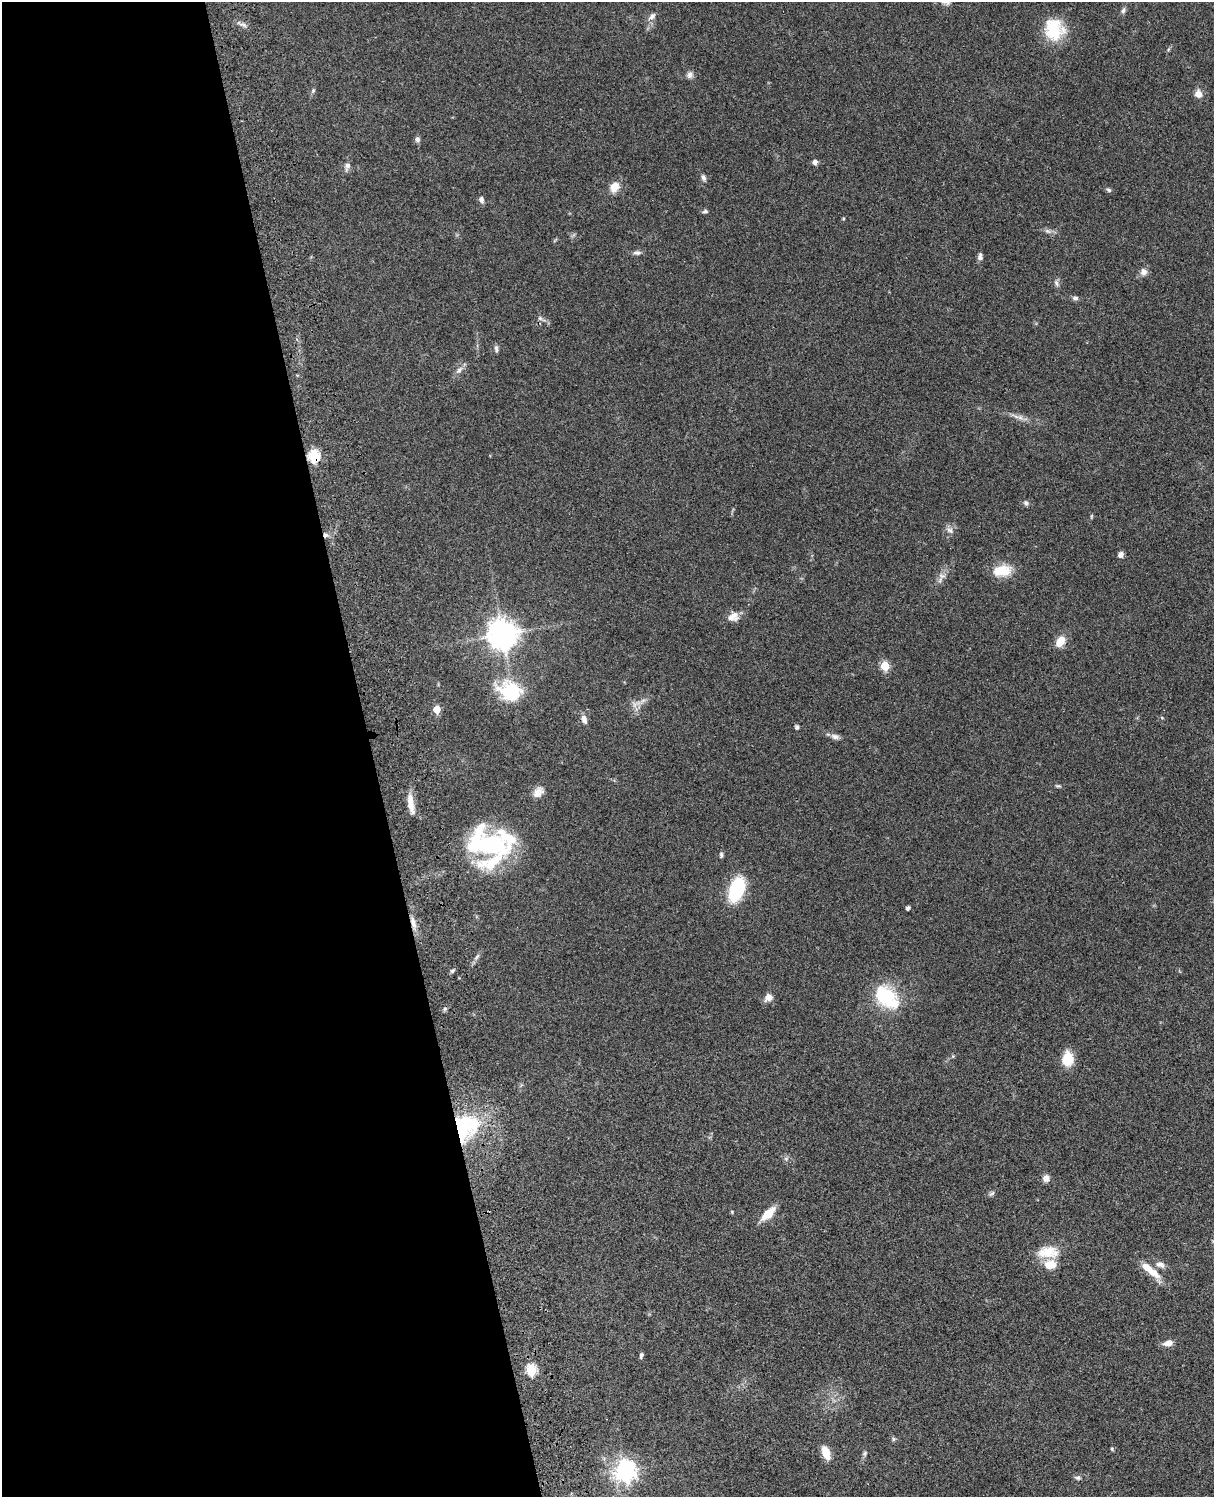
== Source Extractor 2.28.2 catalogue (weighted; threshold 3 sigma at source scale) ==
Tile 5 of 4 x 3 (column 1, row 2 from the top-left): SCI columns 121-1332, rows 1773-3267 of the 5086 x 4926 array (HDU 1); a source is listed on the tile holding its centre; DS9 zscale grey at full resolution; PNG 1216 x 1499 px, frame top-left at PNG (2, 2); no overlay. Shown black and unused: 31% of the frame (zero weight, under 3 of 4 exposures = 6% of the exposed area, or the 3 px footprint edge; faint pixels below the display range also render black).
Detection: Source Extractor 2.28.2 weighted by HDU 2 'WHT'; one run over the whole footprint, this tile lists its part. Background 0.0961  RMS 0.0063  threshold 0.0282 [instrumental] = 3 sigma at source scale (4.5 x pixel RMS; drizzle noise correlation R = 1.50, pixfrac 1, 0.05/0.05 arcsec/px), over >= 5 px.
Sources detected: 81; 1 cosmic-ray / hot-pixel residue — not listed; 3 inside a brighter listed object's ellipse — not listed separately; the other 77 listed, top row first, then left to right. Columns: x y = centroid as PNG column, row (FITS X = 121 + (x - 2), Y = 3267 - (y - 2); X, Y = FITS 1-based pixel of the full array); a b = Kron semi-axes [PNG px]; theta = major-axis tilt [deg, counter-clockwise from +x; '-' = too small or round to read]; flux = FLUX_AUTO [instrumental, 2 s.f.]
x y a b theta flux
1123 11 7 6 - 1.5
652 16 10 7 41 2.8
243 25 13 4 -23 2.1
1054 29 27 23 -73 23
690 75 9 8 - 2.3
313 90 7 5 64 1.1
1198 94 10 9 - 4.1
417 139 7 6 - 1.7
815 162 7 6 - 1.8
347 166 12 7 74 2.5
703 178 8 5 -69 1.8
614 187 15 12 55 6.4
1109 190 6 5 - 1.2
481 199 7 5 -72 2.2
705 211 7 5 10 1.2
843 218 4 3 - 0.56
1048 231 9 5 -20 1.8
637 253 11 6 0 2
980 256 9 6 90 2
1144 272 9 9 - 3.1
1056 283 10 5 -61 1.7
1075 298 8 6 -10 1.6
540 318 6 5 - 1.2
496 349 9 5 -82 1.5
459 370 12 6 52 2.9
1020 417 7 6 - 2.1
314 456 6 5 - 66
1026 503 8 6 -44 1.5
1091 516 6 3 71 0.68
950 530 11 7 -37 2.7
1120 555 8 6 72 2
1002 571 23 13 5 13
942 576 10 7 -11 2.7
733 617 15 12 17 5.4
502 634 9 9 - 830
1060 641 14 10 56 7.5
885 666 5 5 - 24
510 691 30 23 -22 34
636 704 17 7 29 4.5
437 709 5 5 - 14
1162 718 5 3 - 0.6
584 719 11 7 -72 3.5
797 727 5 4 - 1.4
835 736 12 7 -15 2.5
1058 786 8 4 -12 0.95
538 792 15 10 47 4.9
410 803 24 7 -81 7.8
492 844 50 37 -71 74
721 855 7 4 -89 1.1
736 889 21 11 68 49
908 908 4 4 - 2.1
413 922 16 7 -74 4.8
477 957 10 3 50 1.5
452 971 7 4 45 1.1
768 997 9 7 38 4.6
887 997 30 20 -42 35
445 1009 6 5 - 1.1
953 1056 5 4 - 0.69
1068 1059 13 10 90 15
466 1127 37 31 48 52
786 1159 7 4 -1 1.1
1046 1178 8 8 - 3.3
992 1194 10 5 40 1.3
732 1212 5 4 - 0.61
768 1214 15 7 44 12
1048 1252 29 15 1 14
1160 1264 11 7 -19 3.5
1150 1270 30 8 -39 11
1168 1343 10 7 9 4.5
641 1355 7 4 71 1.2
531 1370 6 5 - 49
893 1439 6 4 -90 0.91
1112 1449 5 4 - 0.81
826 1453 11 7 -67 12
865 1453 8 5 60 1.3
625 1471 8 7 - 370
1078 1478 8 6 2 1.6
Overlapping masked pixels (flux is a lower limit): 3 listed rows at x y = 314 456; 413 922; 466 1127